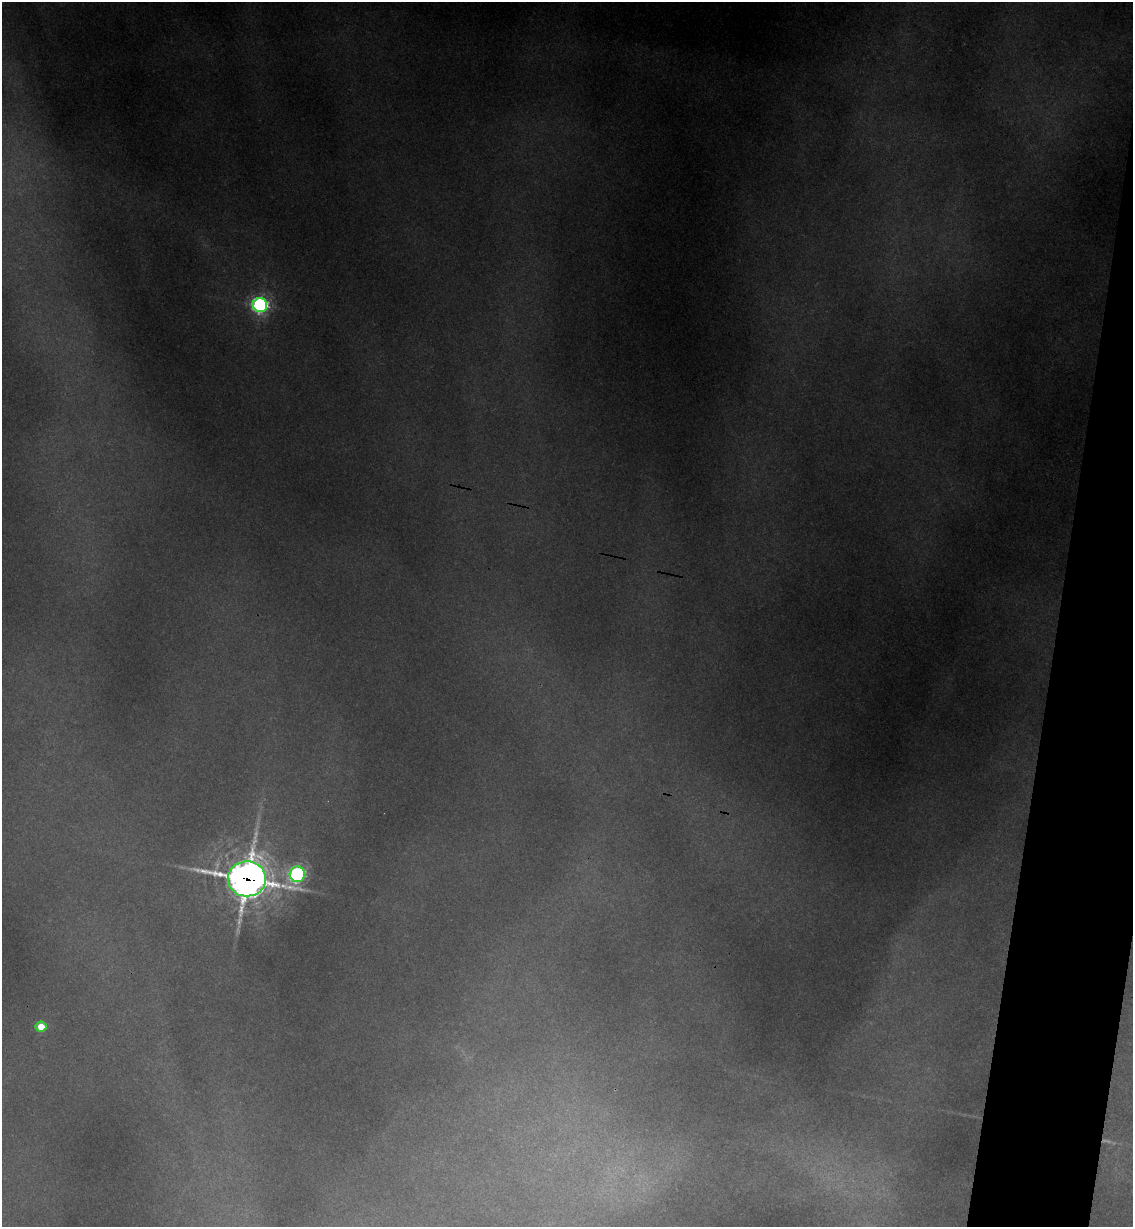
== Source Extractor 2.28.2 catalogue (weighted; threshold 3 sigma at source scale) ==
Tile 10 of 4 x 4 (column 2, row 3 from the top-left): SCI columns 1306-2436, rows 1242-2466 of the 4993 x 4930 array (HDU 1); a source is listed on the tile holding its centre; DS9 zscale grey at full resolution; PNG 1135 x 1229 px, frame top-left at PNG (2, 2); each listed source drawn as its Kron ellipse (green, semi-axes under 4 px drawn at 4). Shown black and unused: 6% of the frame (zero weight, under 3 of 4 exposures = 6% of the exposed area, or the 3 px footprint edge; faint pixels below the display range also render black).
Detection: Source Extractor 2.28.2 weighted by HDU 2 'WHT'; one run over the whole footprint, this tile lists its part. Background 0.133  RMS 0.0071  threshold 0.0318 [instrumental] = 3 sigma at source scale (4.5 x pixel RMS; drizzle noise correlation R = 1.50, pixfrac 1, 0.05/0.05 arcsec/px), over >= 5 px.
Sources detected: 5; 1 too faint to see at this stretch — neither listed nor drawn; the other 4 listed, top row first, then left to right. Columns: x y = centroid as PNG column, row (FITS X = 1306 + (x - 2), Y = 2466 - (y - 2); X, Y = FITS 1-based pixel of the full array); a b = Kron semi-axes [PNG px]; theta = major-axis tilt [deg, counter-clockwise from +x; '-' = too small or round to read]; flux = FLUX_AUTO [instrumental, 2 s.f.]
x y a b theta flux
260 305 7 7 - 430
297 874 8 7 - 380
247 879 19 17 -1 3000
41 1027 5 5 - 32
Overlapping masked pixels (flux is a lower limit): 1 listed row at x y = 247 879